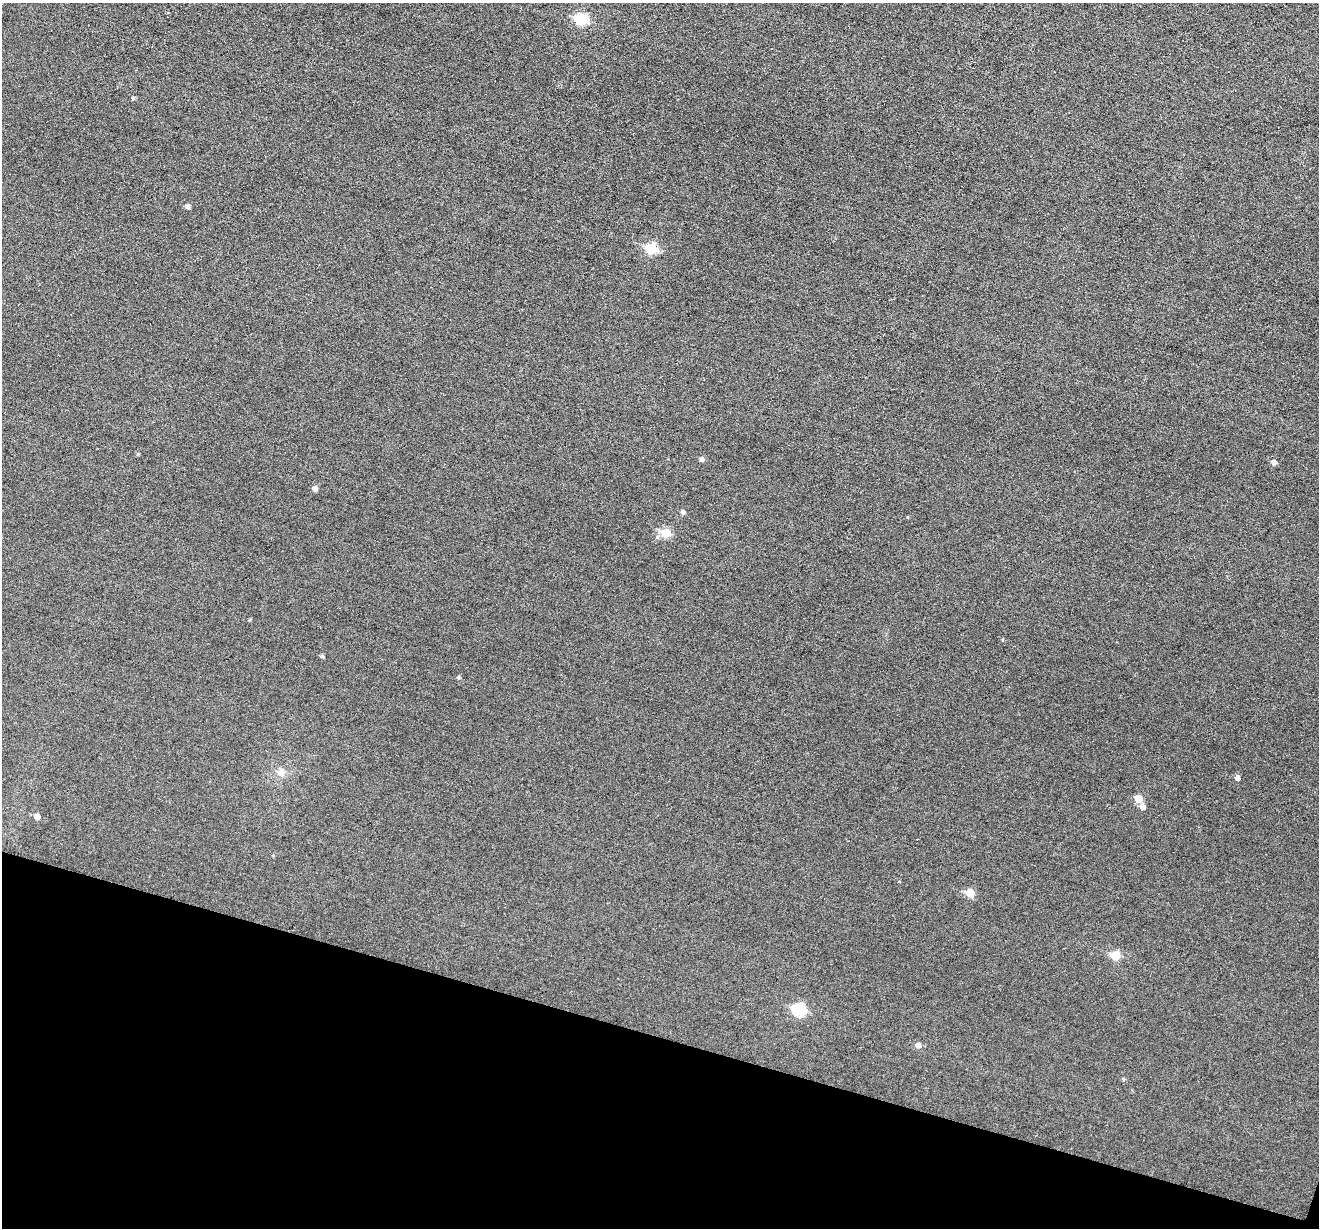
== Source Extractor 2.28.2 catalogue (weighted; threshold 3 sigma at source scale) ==
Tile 15 of 4 x 4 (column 3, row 4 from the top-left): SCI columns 2637-3953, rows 131-1356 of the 5274 x 5294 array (HDU 1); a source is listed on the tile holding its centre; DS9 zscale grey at full resolution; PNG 1321 x 1230 px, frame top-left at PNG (2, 3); no overlay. Shown black and unused: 16% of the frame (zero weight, under 3 of 6 exposures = <1% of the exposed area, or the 3 px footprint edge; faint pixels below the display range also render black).
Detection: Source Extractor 2.28.2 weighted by HDU 2 'WHT'; one run over the whole footprint, this tile lists its part. Background 0.0399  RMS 0.0054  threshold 0.0222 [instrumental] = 3 sigma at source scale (4.09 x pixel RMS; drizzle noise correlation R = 1.36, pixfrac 0.8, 0.05/0.05 arcsec/px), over >= 5 px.
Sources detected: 22; all 22 listed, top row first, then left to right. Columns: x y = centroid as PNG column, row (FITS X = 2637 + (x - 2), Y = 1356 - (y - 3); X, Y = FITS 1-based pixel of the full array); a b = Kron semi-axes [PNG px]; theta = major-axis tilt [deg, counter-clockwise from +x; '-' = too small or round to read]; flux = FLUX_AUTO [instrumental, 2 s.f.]
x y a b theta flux
581 20 7 6 - 30
133 98 5 4 - 0.66
187 207 5 5 - 1.4
651 249 6 6 - 22
701 459 5 5 - 1.5
1274 462 5 5 - 1.7
315 489 6 5 - 1.8
683 512 4 4 - 1.5
666 533 6 6 - 13
249 620 5 3 - 0.45
322 656 5 4 - 0.97
458 677 5 5 - 0.78
281 772 12 9 4 3.5
1237 778 5 5 - 1.7
1138 799 6 6 - 6.4
1142 807 6 6 - 2.4
37 816 5 5 - 2.9
970 893 6 5 - 9.1
1115 956 6 6 - 13
799 1010 7 6 - 34
918 1045 6 5 - 2.3
1123 1079 5 4 - 0.57